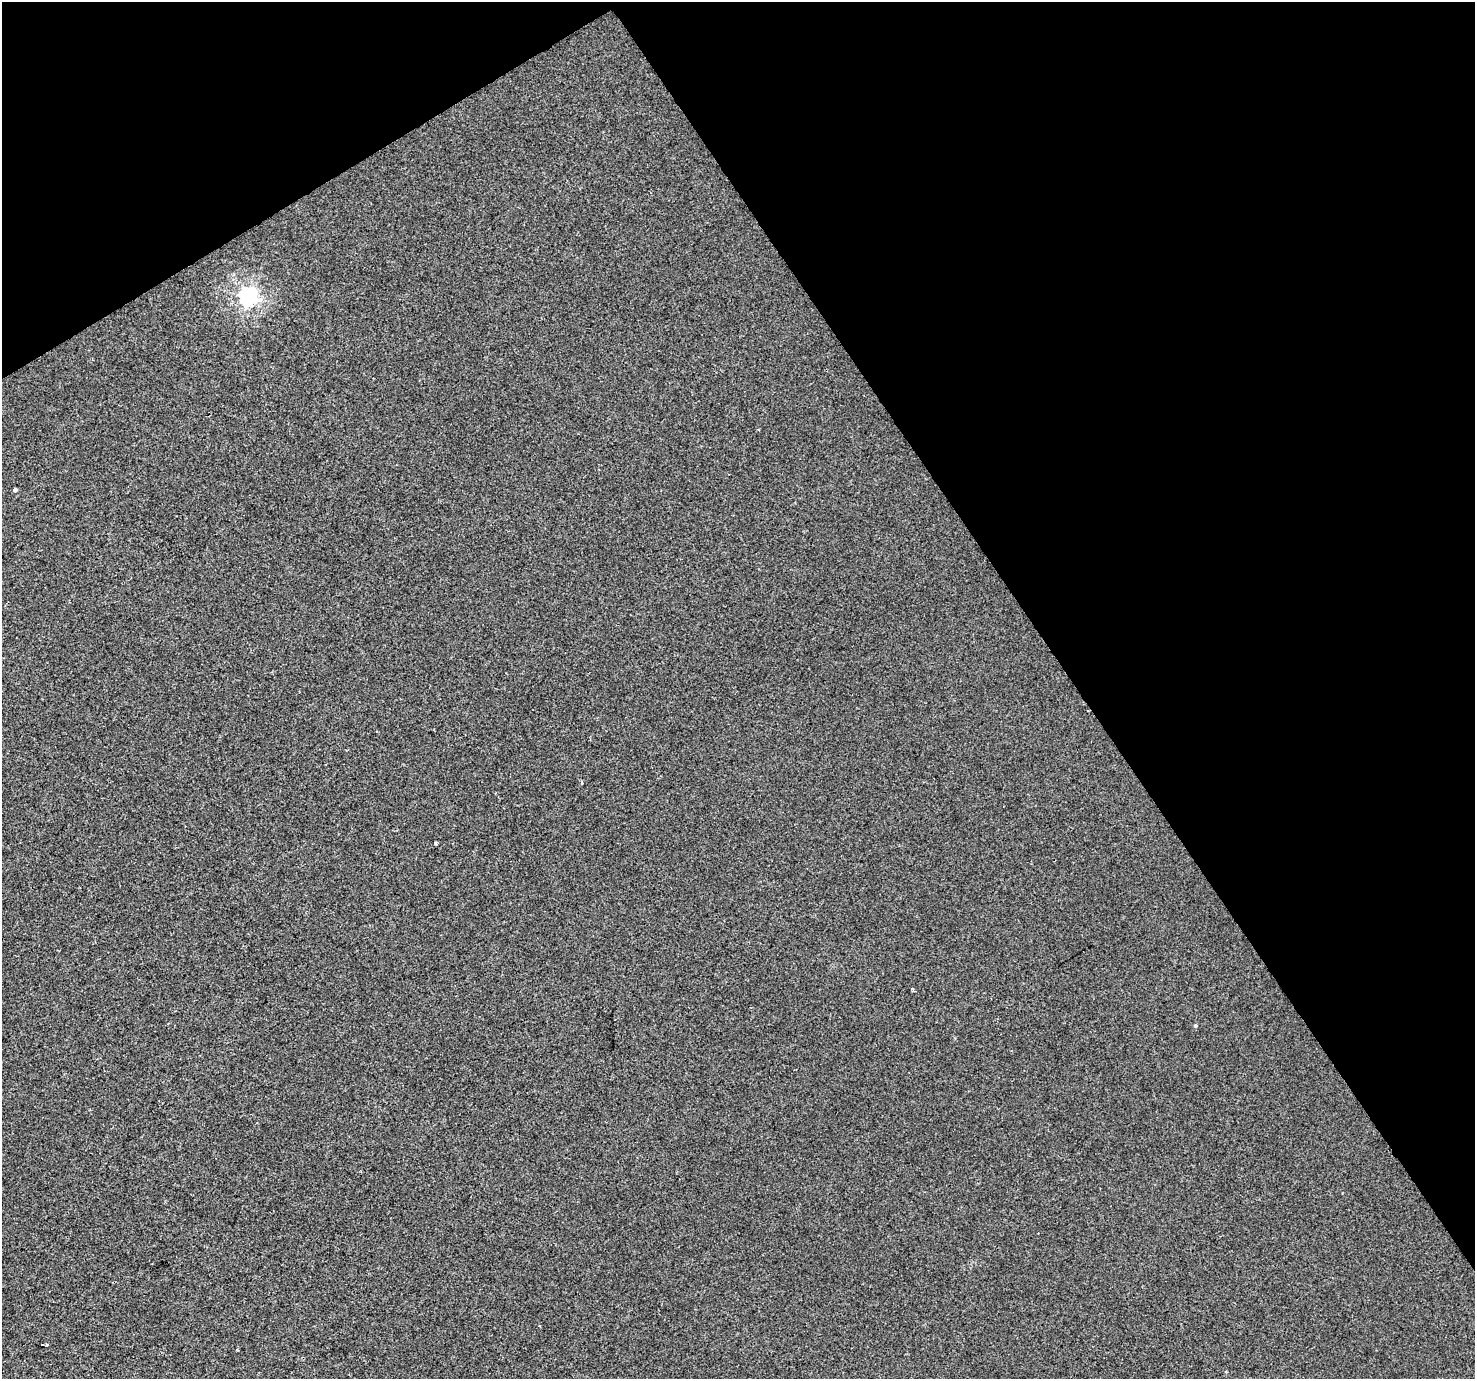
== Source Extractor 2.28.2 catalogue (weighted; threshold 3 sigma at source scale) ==
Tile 3 of 4 x 4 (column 3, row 1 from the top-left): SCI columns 2949-4421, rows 4312-5688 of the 5894 x 5806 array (HDU 1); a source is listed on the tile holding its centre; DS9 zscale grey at full resolution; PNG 1477 x 1381 px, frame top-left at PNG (2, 2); no overlay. Shown black and unused: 33% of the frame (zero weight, under 2 of 3 exposures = <1% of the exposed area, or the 3 px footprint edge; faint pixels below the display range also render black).
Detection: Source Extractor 2.28.2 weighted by HDU 2 'WHT'; one run over the whole footprint, this tile lists its part. Background -5.05e-04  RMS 0.0042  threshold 0.0188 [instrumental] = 3 sigma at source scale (4.5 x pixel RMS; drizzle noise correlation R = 1.50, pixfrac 1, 0.0396/0.0396 arcsec/px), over >= 5 px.
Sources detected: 9; all 9 listed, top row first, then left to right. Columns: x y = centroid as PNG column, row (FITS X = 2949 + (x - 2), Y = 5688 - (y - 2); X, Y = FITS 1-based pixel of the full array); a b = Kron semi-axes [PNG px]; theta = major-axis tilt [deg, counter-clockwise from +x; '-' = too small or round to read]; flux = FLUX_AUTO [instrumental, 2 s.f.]
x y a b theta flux
248 296 7 6 - 130
15 490 4 3 - 6.7
582 783 3 3 - 1.2
436 843 3 3 - 0.76
913 989 4 3 - 0.87
1195 1026 5 4 - 0.67
43 1344 4 2 - 0.86
47 1344 3 2 - 0.78
237 1350 3 3 - 0.4